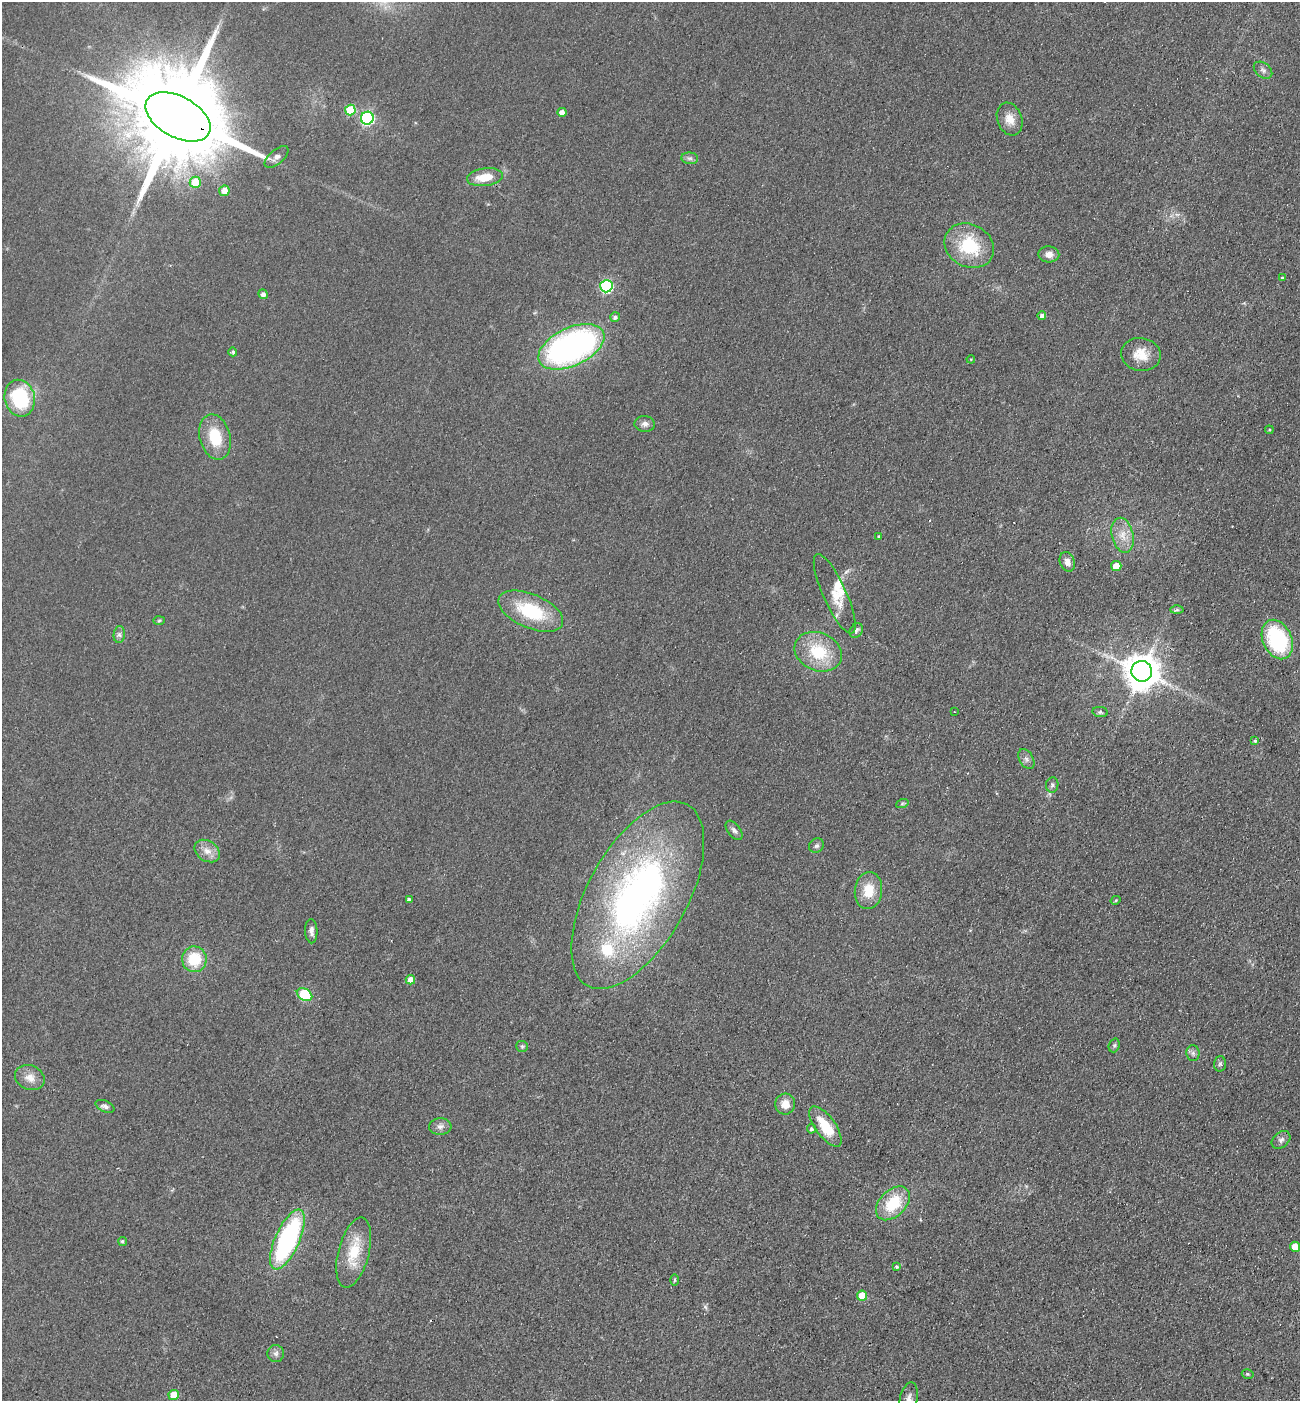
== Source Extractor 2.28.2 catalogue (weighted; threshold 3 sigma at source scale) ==
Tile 6 of 4 x 4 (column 2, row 2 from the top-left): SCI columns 1495-2792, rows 2826-4224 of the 5718 x 5651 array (HDU 1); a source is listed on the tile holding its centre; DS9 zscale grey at full resolution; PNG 1302 x 1403 px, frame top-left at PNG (2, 2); each listed source drawn as its Kron ellipse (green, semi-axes under 4 px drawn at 4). Shown black and unused: <1% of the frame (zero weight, under 2 of 3 exposures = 3% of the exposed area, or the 3 px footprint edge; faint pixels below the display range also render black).
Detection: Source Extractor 2.28.2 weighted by HDU 2 'WHT'; one run over the whole footprint, this tile lists its part. Background 0.0766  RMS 0.0099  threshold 0.0447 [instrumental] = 3 sigma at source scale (4.5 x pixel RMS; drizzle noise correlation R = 1.50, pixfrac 1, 0.05/0.05 arcsec/px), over >= 5 px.
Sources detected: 84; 2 cosmic-ray / hot-pixel residue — neither listed nor drawn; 3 inside a brighter listed object's ellipse — not listed separately; the other 79 listed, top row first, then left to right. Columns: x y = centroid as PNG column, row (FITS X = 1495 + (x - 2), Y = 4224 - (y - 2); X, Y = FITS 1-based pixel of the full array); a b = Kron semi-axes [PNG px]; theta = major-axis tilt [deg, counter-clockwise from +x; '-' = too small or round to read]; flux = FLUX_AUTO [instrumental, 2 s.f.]
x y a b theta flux
1263 70 10 7 -39 3.6
350 110 5 5 - 39
562 112 4 4 - 6
178 117 35 20 -28 29000
367 118 6 6 - 140
1010 119 17 12 -69 12
277 157 14 7 41 5.1
690 158 8 5 -7 2.8
485 177 18 9 8 18
195 182 5 5 - 25
224 191 5 5 - 10
969 246 26 21 -29 52
1049 254 10 8 -2 6.6
1282 278 3 3 - 1.5
606 286 6 6 - 120
263 294 5 4 - 3.9
1042 316 4 4 - 4.5
615 317 5 4 - 2.9
571 347 35 19 25 300
233 352 4 4 - 2.3
1141 354 20 16 -10 18
971 359 4 3 - 0.8
20 398 19 15 -76 71
645 424 10 8 -6 4.3
1269 430 4 3 - 1
215 437 23 15 -75 34
1123 535 18 10 -77 13
879 536 4 4 - 1.3
1067 562 10 7 -70 6
1116 566 5 5 - 16
835 594 43 11 -66 18
1177 610 6 4 1 1.8
531 611 34 17 -23 58
159 620 6 4 2 1.3
856 630 8 6 56 2.6
119 635 8 5 84 3
1277 640 20 14 -66 91
818 652 24 19 -23 42
1142 671 10 10 - 2200
954 712 2 2 - 0.81
1100 712 8 5 -10 1.8
1255 741 4 4 - 1.6
1026 759 11 7 -60 3.9
1052 785 7 6 - 2.5
902 804 6 4 20 1.5
734 830 11 6 -53 3.4
816 846 8 6 40 2.6
207 851 14 10 -33 8.9
868 891 19 13 84 21
638 895 103 49 61 410
409 899 4 3 - 2.6
1116 900 5 3 - 1.1
311 931 12 6 -88 4.8
194 959 13 12 - 34
410 980 5 5 - 9
305 994 8 5 -31 65
1114 1045 7 5 69 1.9
522 1046 6 5 - 1.6
1193 1053 8 6 -88 3.2
1220 1064 7 6 - 2.1
30 1078 15 12 -23 10
785 1104 10 10 - 11
105 1106 10 5 -24 3
440 1126 11 8 4 4.7
825 1126 24 10 -54 29
811 1129 4 4 - 2
1281 1140 10 7 40 3.9
893 1203 20 13 45 37
287 1239 32 12 66 170
122 1241 5 4 - 1.7
1295 1247 5 5 - 19
354 1252 36 15 75 32
896 1267 3 3 - 1.4
674 1280 5 3 - 1.2
862 1296 5 5 - 22
276 1353 8 8 - 3.8
1248 1374 6 4 -16 1.6
174 1395 5 5 - 22
909 1399 17 9 78 6.9
Overlapping masked pixels (flux is a lower limit): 2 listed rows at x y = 178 117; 1142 671
Isophote crosses this tile's border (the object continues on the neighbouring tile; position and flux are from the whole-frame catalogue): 1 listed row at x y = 909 1399